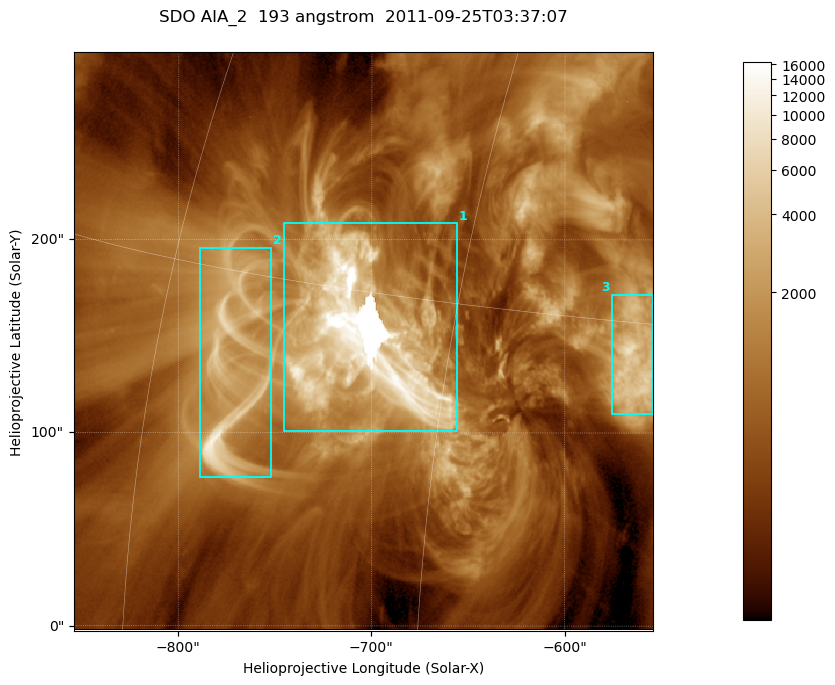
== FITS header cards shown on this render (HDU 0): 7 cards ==
TELESCOP= 'SDO     '           /
INSTRUME= 'AIA_2   '           /
WAVELNTH=                  193 /
WAVEUNIT= 'angstrom'           /
DATE-OBS= '2011-09-25T03:37:07.84' /
CTYPE1  = 'HPLN-TAN'           /
CTYPE2  = 'HPLT-TAN'           /

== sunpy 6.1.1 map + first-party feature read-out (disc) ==
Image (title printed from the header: SDO AIA_2  193 angstrom  2011-09-25T03:37:07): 499 x 499 px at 0.601 arcsec/px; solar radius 957 arcsec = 1592 px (partial field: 3.1% of the solar disc is inside the frame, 100% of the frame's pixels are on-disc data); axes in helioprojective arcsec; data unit not stated in the header (colour bar unlabelled)
Orientation: roll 0.0577 deg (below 1 deg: not rotated)
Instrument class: DISC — disc imager (sunpy class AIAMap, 193 A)
Bright regions (active regions / flare kernels): reference = the on-disc median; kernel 5 px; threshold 5 sigma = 2267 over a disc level ~671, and >= 1.15x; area >= 249 px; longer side >= 6 px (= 3.6 arcsec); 3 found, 3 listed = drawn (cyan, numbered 1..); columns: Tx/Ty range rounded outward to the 2 arcsec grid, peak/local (2 s.f.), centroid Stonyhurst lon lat
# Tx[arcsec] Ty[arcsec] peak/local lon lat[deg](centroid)
1 -746..-656 100..210 25 -49 +13
2 -790..-752 76..196 17 -56 +12
3 -576..-554 110..172 12 -37 +14